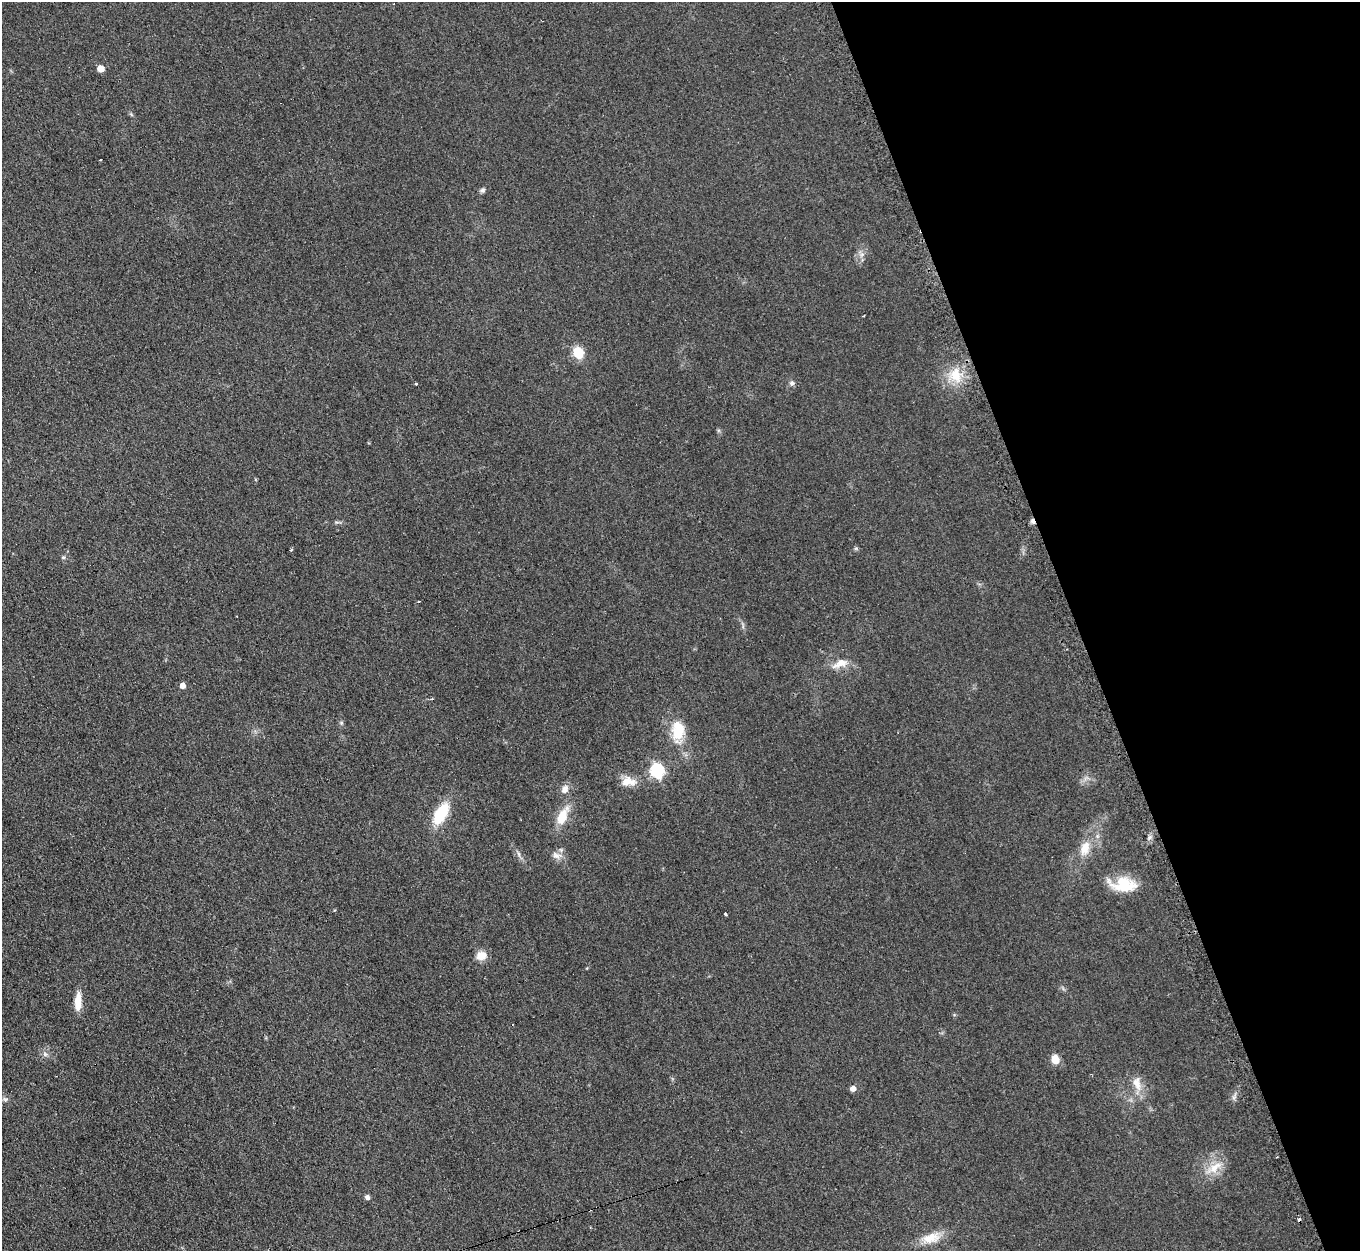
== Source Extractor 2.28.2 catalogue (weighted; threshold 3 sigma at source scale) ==
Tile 12 of 4 x 4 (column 4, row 3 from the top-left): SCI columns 4094-5451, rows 1529-2777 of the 5460 x 5421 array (HDU 1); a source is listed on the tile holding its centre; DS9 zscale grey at full resolution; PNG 1362 x 1253 px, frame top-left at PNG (2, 2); no overlay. Shown black and unused: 21% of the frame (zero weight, under 2 of 3 exposures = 2% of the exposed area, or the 3 px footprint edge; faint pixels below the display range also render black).
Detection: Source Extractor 2.28.2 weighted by HDU 2 'WHT'; one run over the whole footprint, this tile lists its part. Background 0.0959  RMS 0.012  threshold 0.0519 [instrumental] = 3 sigma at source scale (4.5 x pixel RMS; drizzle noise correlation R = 1.50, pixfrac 1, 0.05/0.05 arcsec/px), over >= 5 px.
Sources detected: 40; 2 cosmic-ray / hot-pixel residue — not listed; the other 38 listed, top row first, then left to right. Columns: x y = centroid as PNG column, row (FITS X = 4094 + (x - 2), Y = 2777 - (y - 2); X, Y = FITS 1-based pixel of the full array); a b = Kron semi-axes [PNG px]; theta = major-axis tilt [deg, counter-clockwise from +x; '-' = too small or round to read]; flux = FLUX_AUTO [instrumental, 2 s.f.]
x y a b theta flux
101 69 6 5 - 12
101 160 3 3 - 4.7
483 190 6 6 - 2.6
862 254 7 4 19 2.7
863 316 2 2 - 1
578 352 11 9 -63 25
955 375 18 18 - 28
792 383 7 6 - 3.2
416 384 3 3 - 3.6
856 548 6 4 19 1.5
291 550 3 3 - 1.6
63 557 6 4 -18 1.5
418 602 3 3 - 5.1
840 663 20 9 21 15
183 685 5 5 - 7.6
341 723 6 5 - 1.9
678 731 25 16 85 32
657 771 7 6 - 190
629 781 21 11 -4 14
565 789 12 9 61 7.4
441 814 23 11 60 47
562 816 22 10 65 25
1149 837 6 5 - 3
1085 848 20 12 72 19
556 855 15 9 -14 7.6
1124 885 32 16 -6 39
726 914 3 3 - 3.2
481 955 14 11 16 11
78 1002 21 8 88 16
45 1054 7 6 - 3.2
1055 1059 9 8 - 12
1137 1084 22 10 -77 15
853 1089 5 5 - 7.5
1234 1097 12 5 69 3.8
5 1099 7 5 -43 2.6
1214 1168 28 10 35 19
367 1197 6 5 - 3.3
931 1238 27 13 18 20